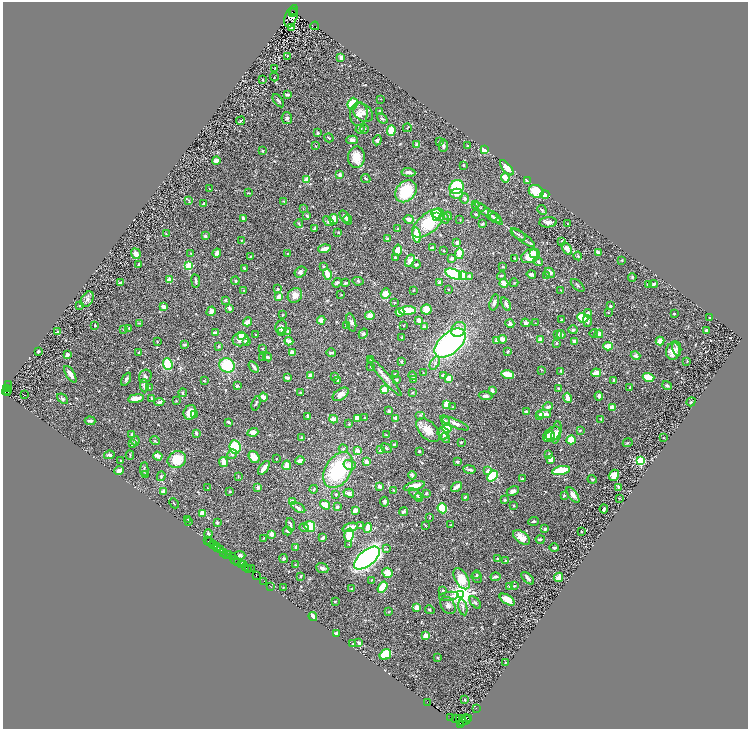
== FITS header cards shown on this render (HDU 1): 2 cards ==
NAXIS1  =                 1491
NAXIS2  =                 1453

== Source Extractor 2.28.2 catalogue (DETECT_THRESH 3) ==
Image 1491 x 1453 px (HDU 1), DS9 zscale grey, zoomed out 1/2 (1 PNG px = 2 x 2 image px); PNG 750 x 731 px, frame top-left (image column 2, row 1453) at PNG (3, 2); each listed source drawn as its Kron ellipse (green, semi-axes under 4 px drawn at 4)
Background 0.452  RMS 0.031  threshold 0.0928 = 3 sigma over >= 5 px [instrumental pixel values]
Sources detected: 657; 34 cannot appear on this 1/2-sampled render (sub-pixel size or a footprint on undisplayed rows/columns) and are neither listed nor drawn; of the other 623, the 500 brightest by FLUX_AUTO listed and drawn (123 fainter detections omitted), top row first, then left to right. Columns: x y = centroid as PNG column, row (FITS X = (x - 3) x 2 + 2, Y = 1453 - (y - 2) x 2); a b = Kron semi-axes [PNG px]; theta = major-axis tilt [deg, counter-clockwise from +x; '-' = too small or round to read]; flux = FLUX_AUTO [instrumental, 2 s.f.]
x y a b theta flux
293 11 4 1 - 170
293 13 2 1 - 35
291 16 12 6 70 71
315 26 4 1 - 220
291 27 3 3 - 17
287 56 2 2 - 6.8
341 57 4 3 - 17
275 68 2 1 - 3.8
274 77 4 2 - 4
263 80 2 2 - 4.7
287 94 3 2 - 21
380 99 2 1 - 3.6
278 101 7 3 -54 13
353 104 6 5 - 140
380 112 3 3 - 9.6
363 113 11 8 -38 33
359 114 12 9 84 38
287 118 6 5 - 14
382 118 6 3 -39 8.5
241 121 4 2 - 7
407 128 4 2 - 4.3
360 129 5 3 - 12
364 129 4 2 - 4.2
391 131 5 4 - 91
318 133 3 3 - 12
329 138 5 2 - 6.5
352 140 6 4 0 21
377 140 5 4 - 13
440 142 3 3 - 5.6
417 145 3 3 - 47
316 146 3 2 - 3.6
443 146 6 3 88 13
468 146 2 2 - 5.5
484 149 4 3 - 80
262 151 3 2 - 8
356 157 11 8 87 77
216 160 4 3 - 39
463 165 3 3 - 6.5
507 168 9 4 -50 55
408 172 7 3 -5 21
340 175 3 2 - 31
366 178 5 3 - 8
505 178 5 3 - 69
307 180 2 2 - 150
527 181 3 2 - 24
457 187 7 6 - 240
209 189 2 1 - 4.4
406 191 12 9 48 220
536 191 7 6 - 120
249 193 3 1 - 4.8
457 194 6 5 - 35
545 194 4 2 - 87
465 199 5 4 - 17
189 200 4 3 - 4.8
284 201 3 2 - 5.8
203 204 4 3 - 8.3
476 204 4 3 - 5.4
479 207 7 3 -19 12
303 208 3 2 - 3.6
542 210 5 2 - 7.5
489 213 17 3 -37 25
437 214 5 5 - 130
476 214 4 2 - 9.4
307 216 2 2 - 21
345 216 7 3 -56 14
437 216 3 2 - 40
448 216 4 3 - 11
492 216 5 3 - 8.5
243 218 3 2 - 16
444 218 6 4 -58 14
495 218 6 3 -40 8.4
334 219 5 4 - 70
348 219 5 4 - 19
409 219 5 4 - 36
460 220 2 2 - 5.5
328 221 6 4 -41 11
548 222 9 5 4 33
428 223 19 9 40 290
299 224 4 2 - 5.9
482 224 4 3 - 11
567 224 2 2 - 8.1
315 229 4 3 - 13
398 229 3 3 - 9.2
338 232 3 3 - 4.6
166 234 4 3 - 4.2
518 234 9 3 -35 13
417 235 8 3 -81 180
205 236 3 3 - 10
523 238 14 3 -35 20
388 239 3 2 - 13
242 240 3 2 - 4.6
562 241 3 3 - 5.2
457 242 4 3 - 12
432 248 3 2 - 45
567 248 7 4 -58 30
324 249 6 3 17 45
398 250 5 4 - 66
444 251 3 2 - 6.1
191 253 3 2 - 4.4
217 253 4 3 - 25
533 253 3 3 - 49
598 253 3 3 - 29
136 254 5 4 - 38
288 254 2 2 - 4.4
459 254 5 3 - 99
251 256 3 2 - 4.2
530 256 10 6 23 110
578 256 4 3 - 6.8
395 257 4 3 - 5.8
452 258 3 3 - 14
515 258 4 3 - 6.5
622 260 3 2 - 4.5
410 261 6 4 60 35
538 262 5 3 - 13
139 264 3 2 - 5.2
416 264 4 3 - 13
189 266 3 3 - 410
323 267 2 2 - 12
503 267 3 2 - 4.1
244 268 3 2 - 8.8
300 272 6 5 - 16
550 273 6 4 -45 22
327 274 5 3 - 87
454 274 9 4 -23 480
531 274 5 3 - 19
546 275 4 3 - 6.3
463 276 4 4 - 100
469 276 3 3 - 13
501 276 4 2 - 7.3
632 277 4 3 - 5.4
170 280 2 2 - 130
196 281 7 2 -82 13
235 281 4 2 - 13
358 281 5 3 - 7.3
440 282 3 2 - 22
120 283 4 3 - 16
337 283 5 3 - 15
345 283 3 2 - 8.6
504 283 4 3 - 71
514 283 4 2 - 3.5
648 284 3 3 - 13
654 284 4 3 - 13
578 285 8 2 -42 6.8
278 289 3 2 - 6.2
448 289 2 1 - 3.4
244 290 4 4 - 8.2
414 290 3 2 - 3.5
561 290 2 2 - 3.5
385 294 5 4 - 45
295 295 8 7 - 43
341 295 2 2 - 3.6
278 297 4 2 - 42
87 299 8 5 58 19
225 300 3 3 - 6.1
394 302 3 2 - 4.5
494 302 8 4 75 18
506 304 7 3 -63 18
80 305 2 2 - 8.2
164 306 3 3 - 32
610 306 2 2 - 9.3
229 308 3 3 - 22
426 309 5 5 - 68
211 311 5 4 - 21
407 311 8 3 3 180
400 312 4 3 - 86
608 312 3 2 - 3.7
588 313 4 3 - 18
674 313 2 2 - 14
283 315 3 2 - 4
370 316 5 3 - 53
583 318 6 4 -24 140
709 318 2 2 - 4.3
321 320 4 4 - 33
562 320 3 2 - 7.4
419 321 3 2 - 54
587 321 6 3 -89 25
248 322 5 3 - 61
140 323 3 3 - 3.4
351 323 9 4 -75 18
526 323 5 3 - 19
535 323 3 2 - 4.3
510 324 4 4 - 20
95 325 3 2 - 11
346 325 4 3 - 7.3
403 325 3 2 - 3.5
281 327 7 5 64 25
424 327 3 3 - 9.2
129 328 2 2 - 25
458 329 8 6 49 52
124 330 2 2 - 6.2
573 330 4 4 - 16
706 330 3 2 - 29
58 332 2 2 - 45
281 332 3 3 - 19
287 332 3 3 - 8.7
215 333 4 2 - 32
594 333 4 3 - 6.4
363 334 5 4 - 9.7
561 334 4 2 - 24
599 334 4 4 - 28
242 335 4 2 - 57
255 335 2 2 - 4.4
558 335 2 2 - 6.6
402 337 3 2 - 3.6
503 339 4 3 - 41
540 339 3 2 - 36
241 340 8 7 - 41
496 340 3 3 - 17
157 341 3 2 - 3.8
289 341 4 2 - 64
574 341 3 3 - 26
660 341 4 3 - 68
247 342 3 2 - 38
450 343 18 10 41 1400
556 343 4 3 - 6.8
184 345 4 3 - 5.7
219 346 3 3 - 8.5
608 346 4 3 - 110
677 348 7 3 -79 12
262 349 2 2 - 9.2
508 351 3 2 - 12
673 351 9 7 76 67
38 352 3 2 - 12
139 352 2 2 - 6
292 353 4 3 - 34
331 353 4 2 - 11
67 355 4 2 - 22
636 356 5 4 - 14
262 357 3 2 - 5.6
268 357 4 2 - 27
371 359 4 3 - 4.9
687 361 2 2 - 3.9
401 362 4 3 - 5.9
435 363 7 3 58 14
168 364 6 4 -70 220
227 365 8 7 - 220
371 366 2 2 - 4.6
254 367 6 2 -55 21
542 370 4 3 - 5.1
561 371 2 2 - 8.7
423 373 2 2 - 4.1
596 373 5 3 - 72
70 374 9 3 -58 35
395 374 3 3 - 8.6
507 374 6 3 -9 110
310 375 3 3 - 19
145 376 7 6 - 17
335 376 4 3 - 9.1
384 376 25 3 -49 32
413 376 4 3 - 16
444 376 3 3 - 30
649 377 6 3 -17 110
287 378 4 2 - 28
449 378 3 3 - 51
126 379 7 3 62 11
338 380 4 3 - 9.2
396 380 3 2 - 9.4
414 380 2 2 - 14
613 380 2 2 - 12
204 381 3 2 - 5
8 384 4 2 - 55
667 385 5 3 - 12
144 386 6 4 -87 15
237 386 4 3 - 9.9
630 387 2 2 - 7.5
6 388 4 2 - 210
149 388 3 2 - 4.4
558 388 3 2 - 7.9
384 390 4 3 - 77
492 390 3 2 - 33
7 391 5 2 - 340
300 392 3 3 - 5.1
8 393 2 2 - 100
183 393 4 3 - 9.1
413 393 4 3 - 4
341 394 9 5 34 29
24 395 2 1 - 32
486 396 7 4 -5 16
599 396 4 3 - 25
263 397 4 3 - 41
136 398 8 4 8 61
152 398 3 2 - 7
567 398 5 3 - 42
63 399 6 3 -39 9.8
176 401 2 2 - 5.1
159 402 5 3 - 15
691 402 5 3 - 6.7
256 403 7 3 73 8.8
447 404 3 3 - 47
453 407 3 2 - 3.5
548 407 5 3 - 17
613 407 4 3 - 51
389 411 2 2 - 17
190 412 7 6 - 67
527 412 4 3 - 19
544 414 7 3 1 54
194 415 3 3 - 6.1
420 415 5 3 - 5.9
308 416 3 3 - 17
539 416 4 3 - 24
357 418 3 3 - 49
365 418 2 2 - 7.5
396 418 4 4 - 27
334 419 4 3 - 54
601 419 3 2 - 3.8
90 421 5 3 - 19
446 421 5 3 - 11
228 422 4 3 - 9.9
454 423 15 4 -24 38
349 424 3 2 - 7.3
447 428 5 4 - 150
428 430 14 8 -46 70
580 430 3 3 - 6
253 432 5 4 - 29
556 432 11 4 81 33
196 433 3 2 - 10
443 433 6 5 - 17
132 434 3 2 - 17
552 434 9 6 37 140
386 435 3 2 - 4.3
550 436 5 3 - 52
663 437 3 2 - 3.5
302 438 3 2 - 18
445 438 5 4 - 13
571 440 5 4 - 70
135 441 4 3 - 7.7
155 441 5 2 - 4.9
461 442 2 2 - 8.3
132 443 3 3 - 18
628 443 5 3 - 5.9
394 445 2 2 - 8.9
235 447 7 5 -83 210
386 448 6 3 -36 6.6
343 449 4 3 - 7.6
380 450 3 3 - 23
357 451 4 3 - 25
419 451 3 2 - 5.4
232 454 5 4 - 11
548 454 4 2 - 3.8
109 455 5 4 - 14
130 455 5 3 - 8
158 456 5 2 - 61
254 457 6 5 - 63
276 459 2 2 - 4.7
551 459 4 3 - 52
177 460 9 8 - 130
121 461 3 1 - 3.9
300 461 4 2 - 49
457 461 3 2 - 19
640 461 3 3 - 750
223 462 5 3 - 52
366 462 3 3 - 39
287 465 5 3 - 45
350 465 6 5 - 30
264 468 8 3 55 32
144 469 7 3 87 9.4
338 470 20 13 59 430
469 470 6 3 -10 12
561 470 9 3 11 260
119 471 5 3 - 28
487 471 4 3 - 23
145 474 3 3 - 4.1
412 475 4 3 - 22
614 475 6 4 55 47
161 476 5 4 - 8.7
238 476 4 2 - 4.7
492 476 6 4 50 180
522 478 4 2 - 3.8
592 479 4 3 - 5.6
380 486 3 3 - 24
414 486 11 4 15 53
258 487 3 2 - 28
456 487 6 2 38 56
618 487 3 2 - 5.5
207 488 2 2 - 3.8
314 489 4 3 - 7.1
393 490 3 2 - 4.5
164 491 4 3 - 35
513 491 6 4 26 21
230 492 3 2 - 4.7
349 493 5 4 - 23
426 493 4 3 - 7.8
336 494 3 2 - 8.3
415 494 7 3 -38 16
564 495 3 2 - 7
573 495 9 4 -54 30
419 497 4 3 - 4.8
465 497 3 2 - 5.4
619 498 3 2 - 4.3
505 500 3 2 - 6.5
292 502 2 2 - 95
384 502 5 3 - 16
174 503 5 2 - 4.4
325 505 5 4 - 57
513 505 2 2 - 8.1
337 507 3 3 - 9.7
298 508 8 4 -31 20
442 508 5 5 - 310
604 509 4 2 - 13
355 510 4 2 - 53
404 511 4 3 - 17
202 513 4 3 - 56
430 518 4 2 - 3.8
188 519 3 2 - 3.9
189 521 3 2 - 5
534 521 5 3 - 9.3
217 523 2 2 - 29
451 524 3 2 - 4.6
290 525 7 3 -75 15
310 526 5 5 - 120
360 526 3 3 - 6.6
425 526 3 2 - 5.1
350 527 8 4 19 60
304 528 5 4 - 14
368 528 5 3 - 63
545 529 4 3 - 9.4
287 531 4 3 - 14
582 531 2 2 - 7.8
208 534 4 3 - 9.6
272 534 2 2 - 110
349 535 7 4 77 180
522 537 10 5 -35 42
264 538 4 2 - 3.5
323 538 3 2 - 26
540 539 5 3 - 12
208 541 2 1 - 12
210 542 2 1 - 40
349 544 3 3 - 4.8
213 545 4 1 - 25
216 546 2 1 - 21
296 547 3 3 - 22
218 548 2 1 - 59
554 548 5 3 - 11
220 549 3 1 - 72
386 549 4 3 - 5.4
224 552 3 1 - 43
226 554 2 1 - 27
228 555 2 1 - 21
240 555 5 4 - 16
232 557 2 1 - 20
367 558 15 7 39 1700
283 559 4 4 - 8.8
498 559 3 3 - 14
235 560 4 2 - 110
505 560 3 3 - 4.7
237 562 2 1 - 29
241 565 2 1 - 77
243 565 2 1 - 53
295 565 3 3 - 4.1
246 568 3 3 - 110
322 568 6 5 - 16
251 569 2 1 - 57
248 570 3 1 - 34
388 573 5 4 - 62
476 575 4 3 - 6.3
257 576 3 1 - 77
301 576 3 2 - 4.9
477 577 6 5 - 11
495 577 5 3 - 14
559 577 5 3 - 67
528 578 8 3 -43 17
461 579 12 6 -59 160
371 580 3 2 - 5.1
264 581 2 1 - 32
270 586 3 1 - 30
510 586 4 3 - 23
514 586 3 2 - 6.4
283 587 3 2 - 4.6
383 587 6 4 56 120
351 588 2 2 - 8.7
443 591 3 3 - 11
461 594 4 4 - 6100
449 596 10 2 9 11
507 600 8 4 -32 75
335 601 3 2 - 4
475 602 7 3 -46 11
448 605 9 6 -56 23
417 607 4 3 - 48
463 607 8 3 -79 14
430 610 5 3 - 6.8
388 612 3 2 - 4.4
313 616 4 2 - 39
336 634 3 3 - 17
425 636 2 2 - 120
359 643 4 3 - 16
353 644 3 2 - 5.4
385 655 6 4 33 210
437 657 3 3 - 3.9
505 663 2 2 - 3.7
465 700 2 2 - 6.5
427 702 2 1 - 25
476 708 2 1 - 19
450 718 3 1 - 36
455 718 3 1 - 24
459 718 4 3 - 99
462 718 2 2 - 320
466 719 5 3 - 100
469 719 2 1 - 25
462 721 3 2 - 410
461 724 2 2 - 19
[123 fainter detections neither listed nor drawn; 34 sub-pixel or undisplayed-footprint detections neither listed nor drawn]